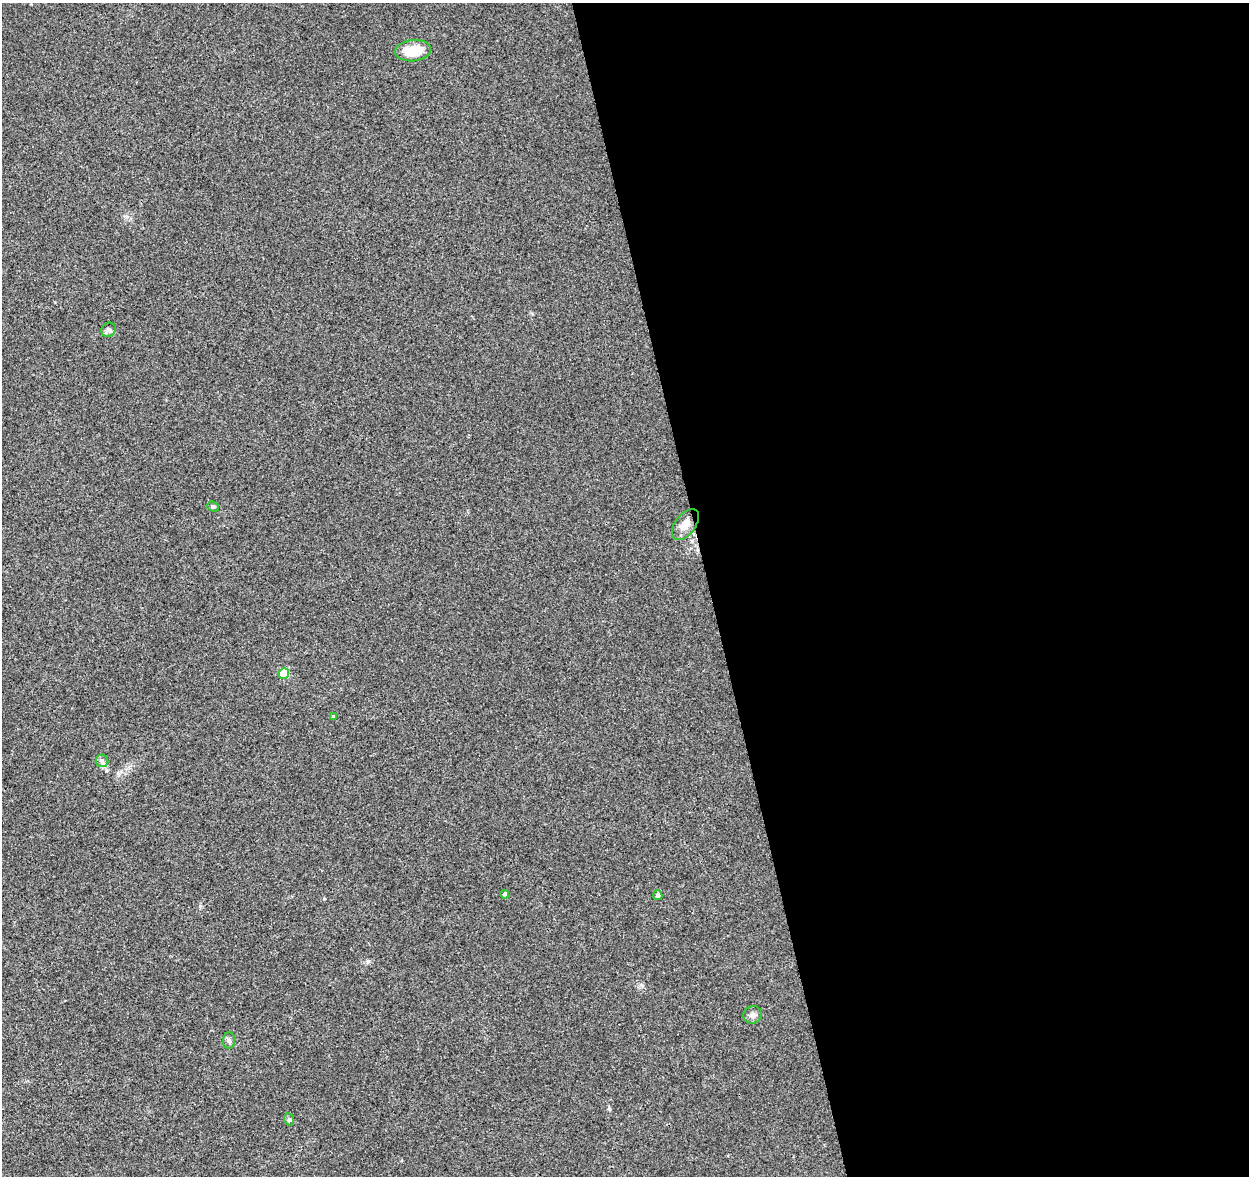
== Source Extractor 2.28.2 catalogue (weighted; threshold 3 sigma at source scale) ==
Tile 8 of 4 x 4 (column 4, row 2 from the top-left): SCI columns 3798-5044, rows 2446-3619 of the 5100 x 4843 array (HDU 1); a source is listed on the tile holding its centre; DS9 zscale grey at full resolution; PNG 1251 x 1178 px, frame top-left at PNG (2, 3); each listed source drawn as its Kron ellipse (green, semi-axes under 4 px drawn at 4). Shown black and unused: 43% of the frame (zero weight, under 3 of 4 exposures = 5% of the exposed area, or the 3 px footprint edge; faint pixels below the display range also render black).
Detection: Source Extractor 2.28.2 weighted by HDU 2 'WHT'; one run over the whole footprint, this tile lists its part. Background 0.0053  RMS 0.0027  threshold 0.012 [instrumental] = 3 sigma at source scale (4.5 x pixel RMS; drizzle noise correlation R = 1.50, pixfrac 1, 0.0396/0.0396 arcsec/px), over >= 5 px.
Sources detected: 13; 1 inside a brighter listed object's ellipse — not listed separately; the other 12 listed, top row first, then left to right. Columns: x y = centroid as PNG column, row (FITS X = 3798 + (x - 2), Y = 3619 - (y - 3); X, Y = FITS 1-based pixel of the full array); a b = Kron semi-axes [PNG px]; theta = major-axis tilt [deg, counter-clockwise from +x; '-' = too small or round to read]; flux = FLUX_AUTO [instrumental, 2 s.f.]
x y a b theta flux
413 51 18 10 6 6.9
108 330 7 6 - 0.73
213 507 6 5 - 0.47
685 524 18 10 53 2.8
284 673 5 5 - 11
333 716 4 3 - 0.32
102 761 6 6 - 0.69
505 894 4 4 - 0.67
658 895 5 4 - 0.91
753 1015 9 8 - 1.2
229 1040 8 6 -87 0.75
289 1119 6 5 - 0.43
Unlisted compact peaks at least as high as the median listed source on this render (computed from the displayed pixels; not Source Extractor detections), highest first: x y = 609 1109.